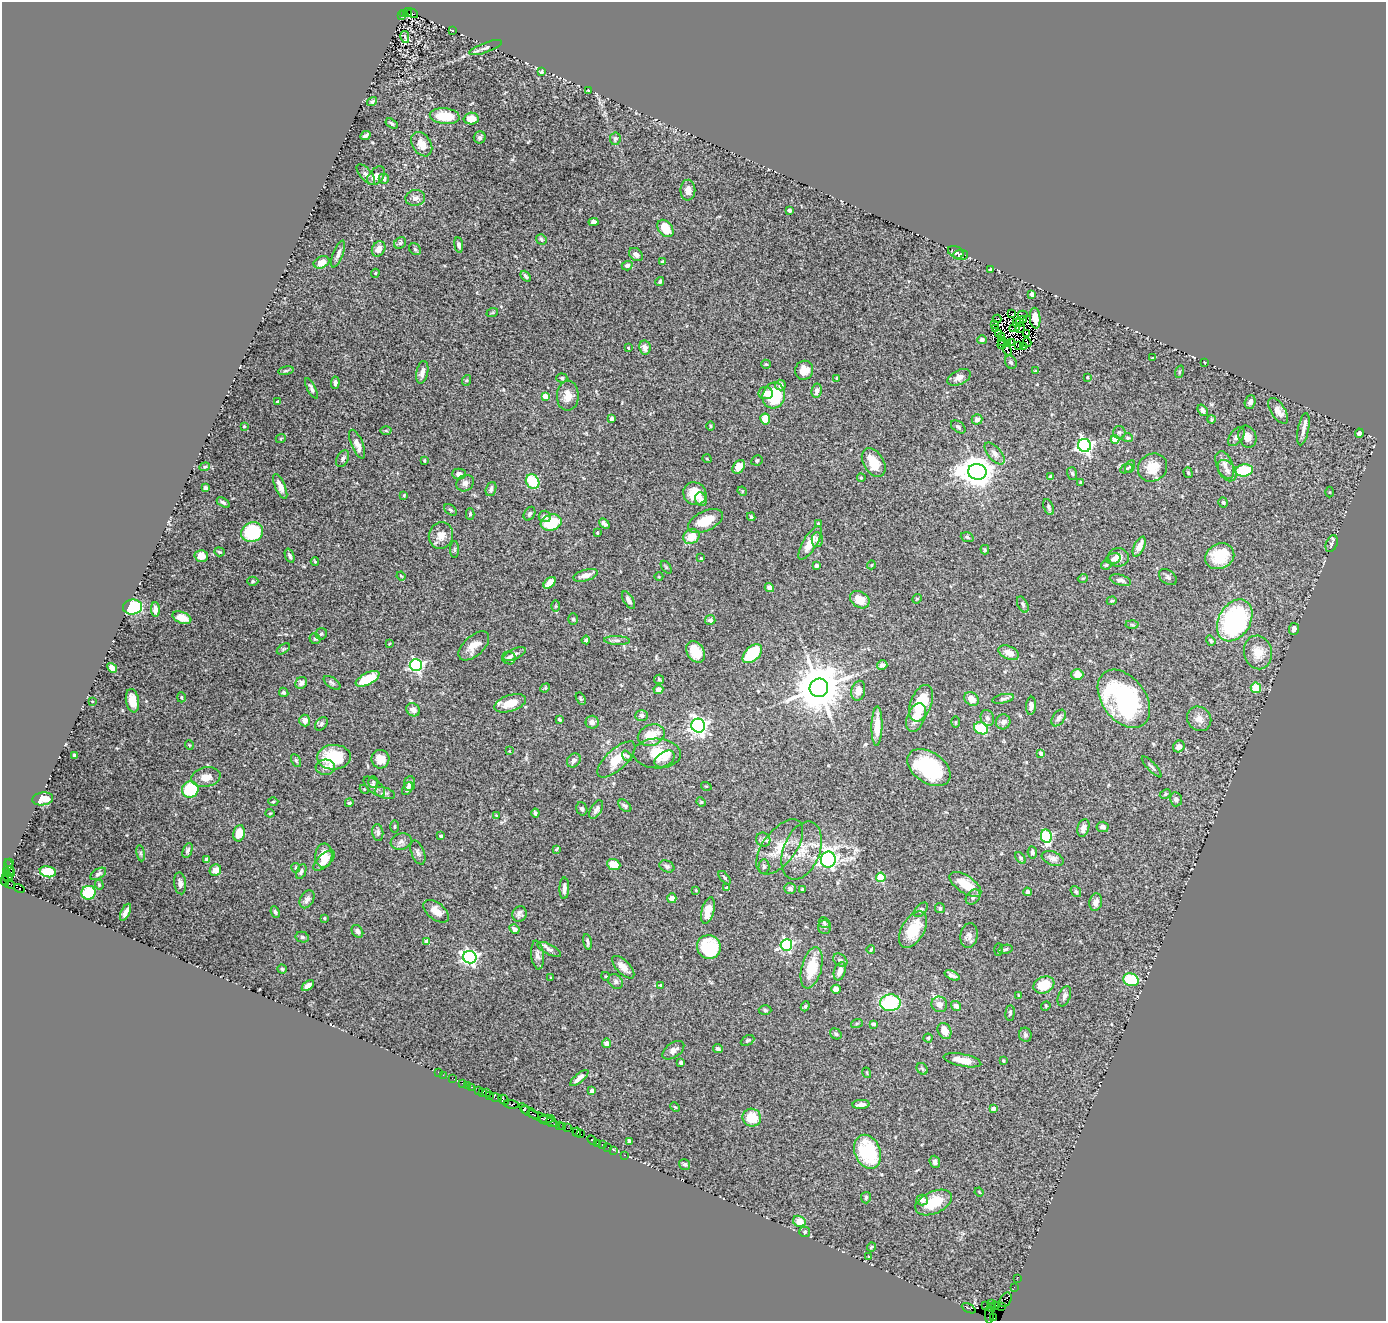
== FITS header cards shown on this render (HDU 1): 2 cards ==
NAXIS1  =                 1384
NAXIS2  =                 1319

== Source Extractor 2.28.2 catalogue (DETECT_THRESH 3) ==
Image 1384 x 1319 px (HDU 1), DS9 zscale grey, 1 PNG px = 1 image px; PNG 1388 x 1323 px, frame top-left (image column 1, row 1319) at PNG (2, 2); each listed source drawn as its Kron ellipse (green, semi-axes under 4 px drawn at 4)
Background 1.44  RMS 0.043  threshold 0.13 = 3 sigma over >= 5 px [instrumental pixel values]
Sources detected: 474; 6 with non-positive FLUX_AUTO (blend fragments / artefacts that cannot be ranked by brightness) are neither listed nor drawn; the other 468 listed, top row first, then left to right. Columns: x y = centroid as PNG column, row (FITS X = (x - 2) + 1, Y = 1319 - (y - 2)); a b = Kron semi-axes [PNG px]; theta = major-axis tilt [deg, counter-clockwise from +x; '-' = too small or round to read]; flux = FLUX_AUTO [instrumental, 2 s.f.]
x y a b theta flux
404 13 4 3 - 160
408 13 4 2 - 210
412 13 6 3 -34 250
402 16 3 2 - 150
452 30 3 2 - 1.7
405 37 6 2 -77 4.4
486 48 17 5 20 11
541 72 4 4 - 4.8
588 91 3 2 - 2.8
372 101 5 3 - 4.5
445 116 15 8 -6 78
471 118 7 6 - 26
392 123 7 4 -33 6.4
365 136 5 3 - 7.3
480 137 6 6 - 5.9
615 139 6 5 - 5.8
422 144 13 9 -56 31
366 174 12 5 -48 10
376 176 11 7 48 28
384 179 5 5 - 8.4
688 190 10 7 88 20
415 198 10 8 5 13
789 210 3 3 - 17
594 222 5 4 - 8.5
665 228 10 7 -51 54
541 239 6 5 - 5.5
400 243 6 5 - 5
459 245 8 4 -82 8.9
379 249 8 6 59 25
415 249 6 5 - 5.4
956 252 8 5 -26 6.5
338 254 14 5 68 12
636 255 8 6 -41 14
961 255 7 5 4 5
321 262 8 5 24 28
662 262 4 4 - 3.5
627 266 5 4 - 9.5
991 270 3 3 - 4.1
375 273 4 4 - 3.1
526 276 6 3 -51 6.3
660 282 4 3 - 5.4
1032 294 4 4 - 6.8
492 313 6 3 18 3.4
1012 314 3 2 - 2.5
1023 315 5 2 - 5.3
1035 318 10 5 -85 12
997 319 4 2 - 3.8
1023 319 3 2 - 3.1
1016 323 4 2 - 5.8
1020 323 3 2 - 1.6
994 324 3 2 - 3.4
1015 327 5 2 - 4.1
1020 328 5 2 - 3
995 329 3 2 - 2.8
998 333 3 2 - 2.7
1027 334 2 2 - 1.5
1002 336 3 2 - 3.2
982 340 5 4 - 7.2
1002 341 4 2 - 0.38
1012 342 2 2 - 3
1007 343 3 2 - 1.2
1027 343 4 3 - 1.6
1002 345 4 2 - 3.1
1019 346 3 2 - 2.1
1023 347 3 2 - 4
628 348 3 2 - 2.4
645 348 7 5 -79 16
1007 350 6 2 -67 13
1152 358 3 3 - 3.8
1011 362 7 5 -60 7
1204 362 3 2 - 2
766 364 5 4 - 3.5
804 370 9 9 - 23
286 371 8 4 9 4
1036 371 3 3 - 2.6
422 372 11 6 79 17
1179 372 6 4 72 3.1
959 377 12 7 25 20
1087 377 4 3 - 2.6
562 378 5 4 - 4.1
837 378 4 3 - 2.8
467 380 5 3 - 3.5
335 383 6 3 86 6.7
780 385 5 5 - 13
311 388 11 4 -62 8.2
817 391 7 5 80 11
766 393 7 6 - 17
545 396 4 4 - 47
568 396 15 11 89 33
774 396 13 11 74 160
278 402 3 3 - 7.7
1250 402 7 5 72 13
1203 410 6 4 -56 9
1278 411 14 7 -57 21
612 419 4 3 - 5.7
765 419 5 5 - 34
977 419 5 5 - 11
1211 420 4 3 - 3.9
244 426 4 4 - 3
710 426 5 3 - 3.2
958 427 8 5 -38 7.6
1303 429 16 5 79 17
386 431 5 3 - 3.4
1119 432 6 6 - 6.8
1359 433 4 4 - 10
1236 437 11 6 53 11
1247 437 11 9 -69 21
281 438 5 3 - 2.4
1128 438 5 4 - 4
1115 439 4 4 - 63
357 444 15 5 -67 21
1084 445 6 6 - 810
995 453 13 6 -49 15
343 458 9 5 63 8.1
707 459 5 3 - 2.5
424 460 3 2 - 2.7
757 460 6 5 - 5
874 462 15 10 -58 64
1225 465 15 8 -67 20
1130 466 6 4 61 4.6
205 467 5 4 - 4.3
739 467 7 5 52 36
1152 467 15 13 39 56
1126 469 7 4 24 4.7
1244 470 9 6 7 100
1227 471 12 8 -55 16
977 472 9 8 - 4800
1072 473 6 5 - 4.8
1188 473 5 4 - 4.6
459 474 7 5 0 13
1050 476 4 3 - 6
861 478 4 3 - 3.3
533 481 7 6 - 96
465 483 9 7 35 12
1081 483 3 3 - 4.8
280 486 13 5 -66 19
205 488 4 4 - 17
491 489 7 5 69 8.5
742 491 5 4 - 2.9
1329 492 5 3 - 2.9
695 494 12 11 - 56
404 495 4 4 - 3
701 499 7 5 -64 11
1223 502 5 4 - 5.2
223 503 7 4 -33 5.3
1049 507 8 4 -69 6
450 510 7 5 -40 5.1
470 514 5 4 - 3.8
529 514 7 5 59 6.1
545 516 6 6 - 12
751 517 4 4 - 4.5
705 521 19 10 25 62
551 523 11 8 18 120
604 524 6 4 -43 8.4
818 524 4 3 - 7.8
252 532 11 9 23 190
597 533 3 3 - 2.4
441 536 13 12 - 31
691 536 8 7 - 49
967 537 6 4 -19 4.9
817 539 7 5 89 8.1
810 543 19 7 59 43
1332 544 9 5 67 8.6
1139 546 11 5 64 24
454 549 8 4 -90 4.9
985 550 5 3 - 3.7
219 552 5 4 - 3.8
201 556 7 6 - 22
290 556 7 4 -70 7.8
1220 556 15 12 28 100
1118 557 10 9 - 22
701 558 3 3 - 3.1
1113 559 7 5 14 7.9
315 562 4 3 - 3.3
871 565 4 3 - 2.2
1106 565 5 5 - 4.1
816 566 4 3 - 7.4
666 567 7 4 -54 3.6
586 575 12 5 15 21
401 576 5 3 - 2.7
659 577 4 3 - 2.3
1168 577 10 6 -36 8.5
1083 578 5 3 - 2.5
1120 580 11 5 -14 13
253 581 5 4 - 4.7
550 583 7 4 43 26
769 587 5 4 - 11
917 599 5 4 - 3.3
629 600 10 5 -60 11
860 600 10 8 -32 35
1112 601 5 4 - 3.5
1023 604 8 5 -65 6.7
555 606 5 3 - 3.2
132 607 9 7 5 260
155 610 7 4 -87 13
182 618 10 5 -21 38
573 619 5 5 - 4.8
710 620 5 5 - 7.9
1235 620 22 16 60 440
1132 624 6 4 -2 4.2
1294 629 6 5 - 11
321 634 6 5 - 5.1
315 639 6 5 - 5.5
586 640 4 3 - 6.6
617 640 13 4 -3 9.7
1211 641 5 4 - 3.9
389 644 4 2 - 2.1
474 646 19 10 42 33
283 649 7 3 36 3.5
696 652 12 8 -57 59
1258 652 17 14 -76 45
1009 653 11 6 -24 22
514 654 12 5 23 11
752 654 11 7 43 110
509 658 7 6 - 8
416 665 6 6 - 560
882 665 5 4 - 9.4
112 668 5 4 - 22
1077 675 6 5 - 28
368 679 13 6 27 110
659 679 5 4 - 3.1
301 683 6 5 - 7.6
332 683 9 5 -35 6.7
545 688 5 4 - 3.5
819 688 9 9 - 15000
1256 688 5 5 - 67
658 689 5 4 - 17
858 691 10 7 78 20
284 692 5 4 - 6.1
181 697 5 3 - 3.9
581 699 6 4 -59 3.7
972 699 8 6 -44 30
1003 699 11 4 11 7.3
1124 699 32 21 -53 450
92 701 3 2 - 2.2
132 701 12 6 -80 28
510 703 16 8 18 51
921 703 19 10 69 120
1031 706 9 5 85 13
413 710 7 6 - 15
641 716 6 5 - 8.9
916 717 15 9 68 37
987 718 8 6 -70 11
1059 718 9 6 55 9.5
559 719 4 3 - 4.6
1199 719 13 11 -47 23
305 720 6 5 - 18
592 722 6 6 - 12
956 722 5 3 - 2.9
1003 722 7 7 - 13
321 724 8 5 49 7.5
698 726 7 6 - 1100
877 726 20 5 89 44
981 728 7 5 -24 110
651 735 14 10 23 60
189 745 5 3 - 2.4
1179 747 6 5 - 19
509 751 3 3 - 1.8
657 753 24 15 -2 81
1041 753 4 3 - 17
74 755 4 3 - 5.4
627 756 6 4 -52 4.7
334 757 17 12 3 120
380 759 9 9 - 36
616 759 24 10 43 62
665 759 11 7 32 15
296 760 7 4 -63 4.6
574 760 8 6 49 12
325 767 10 7 4 14
1152 767 14 3 -47 6.8
929 768 24 15 -34 230
206 777 15 10 11 31
373 782 6 4 -89 4.3
409 784 7 5 81 10
374 786 13 6 -41 15
706 786 5 3 - 2.5
190 789 8 8 - 130
364 789 5 3 - 2.7
407 789 7 4 57 12
385 793 10 5 -18 9.8
1165 794 6 4 25 4.1
43 799 10 6 8 33
1176 799 7 6 - 9.5
273 801 5 3 - 3.5
701 802 5 4 - 2.9
349 803 4 3 - 5.3
625 806 8 4 -44 6
582 809 7 5 -71 6.5
596 810 10 5 61 10
270 813 4 4 - 2.9
535 813 4 3 - 5.3
496 815 4 2 - 2.3
394 826 6 3 89 3.6
1103 827 6 5 - 12
1083 828 9 5 73 16
378 832 8 5 -83 8
239 833 8 5 79 46
441 836 4 3 - 9.3
1046 836 7 5 -79 250
763 840 7 6 - 9.8
401 842 11 8 17 12
780 847 32 16 53 74
556 849 4 2 - 2.8
188 850 8 4 69 7.6
802 851 30 18 68 76
1032 852 6 5 - 6.7
141 853 8 4 -82 5.5
418 853 12 6 -69 10
324 856 12 8 86 36
1021 858 6 4 -53 4.8
1053 858 11 6 -21 14
206 860 4 4 - 16
828 860 8 7 - 950
324 861 13 6 43 30
10 862 3 2 - 60
614 864 7 5 -21 50
667 866 8 5 -25 8.3
764 867 7 5 87 6.3
9 868 9 4 -78 250
296 868 5 4 - 4.5
215 870 6 5 - 22
6 871 4 3 - 120
301 871 8 4 68 6.1
48 872 8 5 -11 52
11 873 4 2 - 120
98 874 9 5 31 7.4
7 877 6 4 -40 170
881 877 4 4 - 110
725 878 8 3 -50 4
5 881 5 3 - 190
180 883 11 6 -84 10
10 884 5 2 - 23
965 884 18 8 -34 55
99 885 5 4 - 4
564 888 11 4 88 15
727 888 4 3 - 11
790 888 6 5 - 9.3
19 889 5 3 - 590
803 889 3 3 - 6.1
696 890 4 4 - 2.5
1076 891 6 4 -52 5.4
1027 892 4 3 - 7.3
89 893 7 7 - 120
973 897 8 6 49 10
672 898 5 4 - 22
307 899 9 6 59 12
1096 902 9 6 76 17
940 908 5 5 - 4.3
708 910 14 6 76 43
921 910 8 5 45 6.1
436 911 15 8 -38 30
126 912 9 4 64 16
275 912 6 4 -67 5.5
519 914 8 7 - 9.6
324 918 3 3 - 3.5
824 923 6 5 - 5.1
825 927 7 6 - 6.4
514 929 5 4 - 11
913 930 20 11 59 89
357 931 7 5 -54 8.5
969 935 12 8 82 13
302 937 7 5 -13 6.8
427 941 4 4 - 27
587 942 8 3 -79 5.8
786 945 6 5 - 480
709 947 12 11 - 140
549 949 13 5 -27 9.8
998 949 6 3 88 3.2
1005 949 7 4 12 5.9
871 950 4 3 - 3.1
537 955 14 6 -84 12
470 957 7 6 - 800
840 960 8 5 -38 8.6
623 967 14 6 -46 24
812 968 21 10 75 84
282 969 4 4 - 4.4
840 971 9 5 71 17
952 975 8 3 -23 8.5
605 976 4 3 - 2.2
551 977 4 3 - 2.3
1131 980 8 6 -21 130
616 981 8 6 -45 7.5
308 985 7 4 37 15
661 985 4 3 - 2.9
1044 985 11 8 21 86
836 989 4 4 - 15
1019 996 4 2 - 4.1
1064 996 10 6 67 11
890 1003 10 8 2 220
939 1004 8 7 - 20
805 1006 5 4 - 4.1
956 1006 5 4 - 11
1046 1006 5 4 - 3.5
765 1010 6 4 -3 5.1
1010 1013 7 4 84 5.4
857 1023 6 4 19 3.5
874 1024 4 3 - 7.3
945 1031 8 6 -61 28
836 1034 6 5 - 5.4
1025 1035 7 6 - 7.4
928 1038 4 4 - 3.4
748 1040 7 4 27 4.7
606 1043 4 4 - 15
718 1049 5 4 - 6.4
673 1050 12 7 36 16
962 1060 19 6 -12 39
1003 1061 3 3 - 3.6
681 1063 3 3 - 8.6
922 1069 6 5 - 4.9
439 1073 2 2 - 16
867 1073 5 3 - 2.6
443 1075 2 2 - 14
452 1078 2 2 - 17
579 1078 11 4 40 16
462 1083 2 2 - 47
467 1085 2 2 - 22
471 1087 3 2 - 79
479 1090 2 2 - 21
592 1091 4 4 - 21
483 1092 3 2 - 60
486 1093 3 3 - 140
490 1095 3 2 - 220
495 1098 6 3 -16 360
504 1100 6 2 -44 99
511 1104 7 3 -6 290
861 1104 9 4 5 17
675 1107 5 3 - 2.3
993 1108 4 4 - 12
525 1109 6 2 -54 180
530 1112 10 3 -30 440
542 1118 17 2 -24 530
752 1118 9 9 - 77
547 1119 8 3 3 360
551 1122 6 3 -40 170
559 1126 3 2 - 92
563 1127 2 2 - 38
567 1128 2 2 - 27
577 1132 4 3 - 92
580 1134 3 3 - 110
592 1140 6 2 -45 99
629 1141 4 3 - 3.9
598 1143 3 2 - 110
602 1145 3 2 - 170
608 1147 2 2 - 36
614 1150 3 2 - 81
868 1152 18 12 -66 190
624 1155 3 2 - 72
935 1162 6 5 - 10
685 1164 6 5 - 5.4
979 1192 4 3 - 2.3
866 1198 6 5 - 5.1
922 1200 6 5 - 14
934 1202 19 11 24 82
799 1221 7 5 -30 39
805 1232 5 5 - 4.6
871 1247 5 3 - 3.7
869 1257 3 2 - 1.6
1017 1278 2 2 - 33
1014 1287 2 2 - 23
1005 1300 8 5 60 350
992 1304 3 2 - 45
996 1305 3 2 - 63
985 1306 2 2 - 34
1001 1307 2 2 - 23
969 1308 7 3 -27 160
991 1308 4 3 - 120
989 1315 8 4 -89 150
994 1318 2 2 - 9.8
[6 non-positive-flux detections neither listed nor drawn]